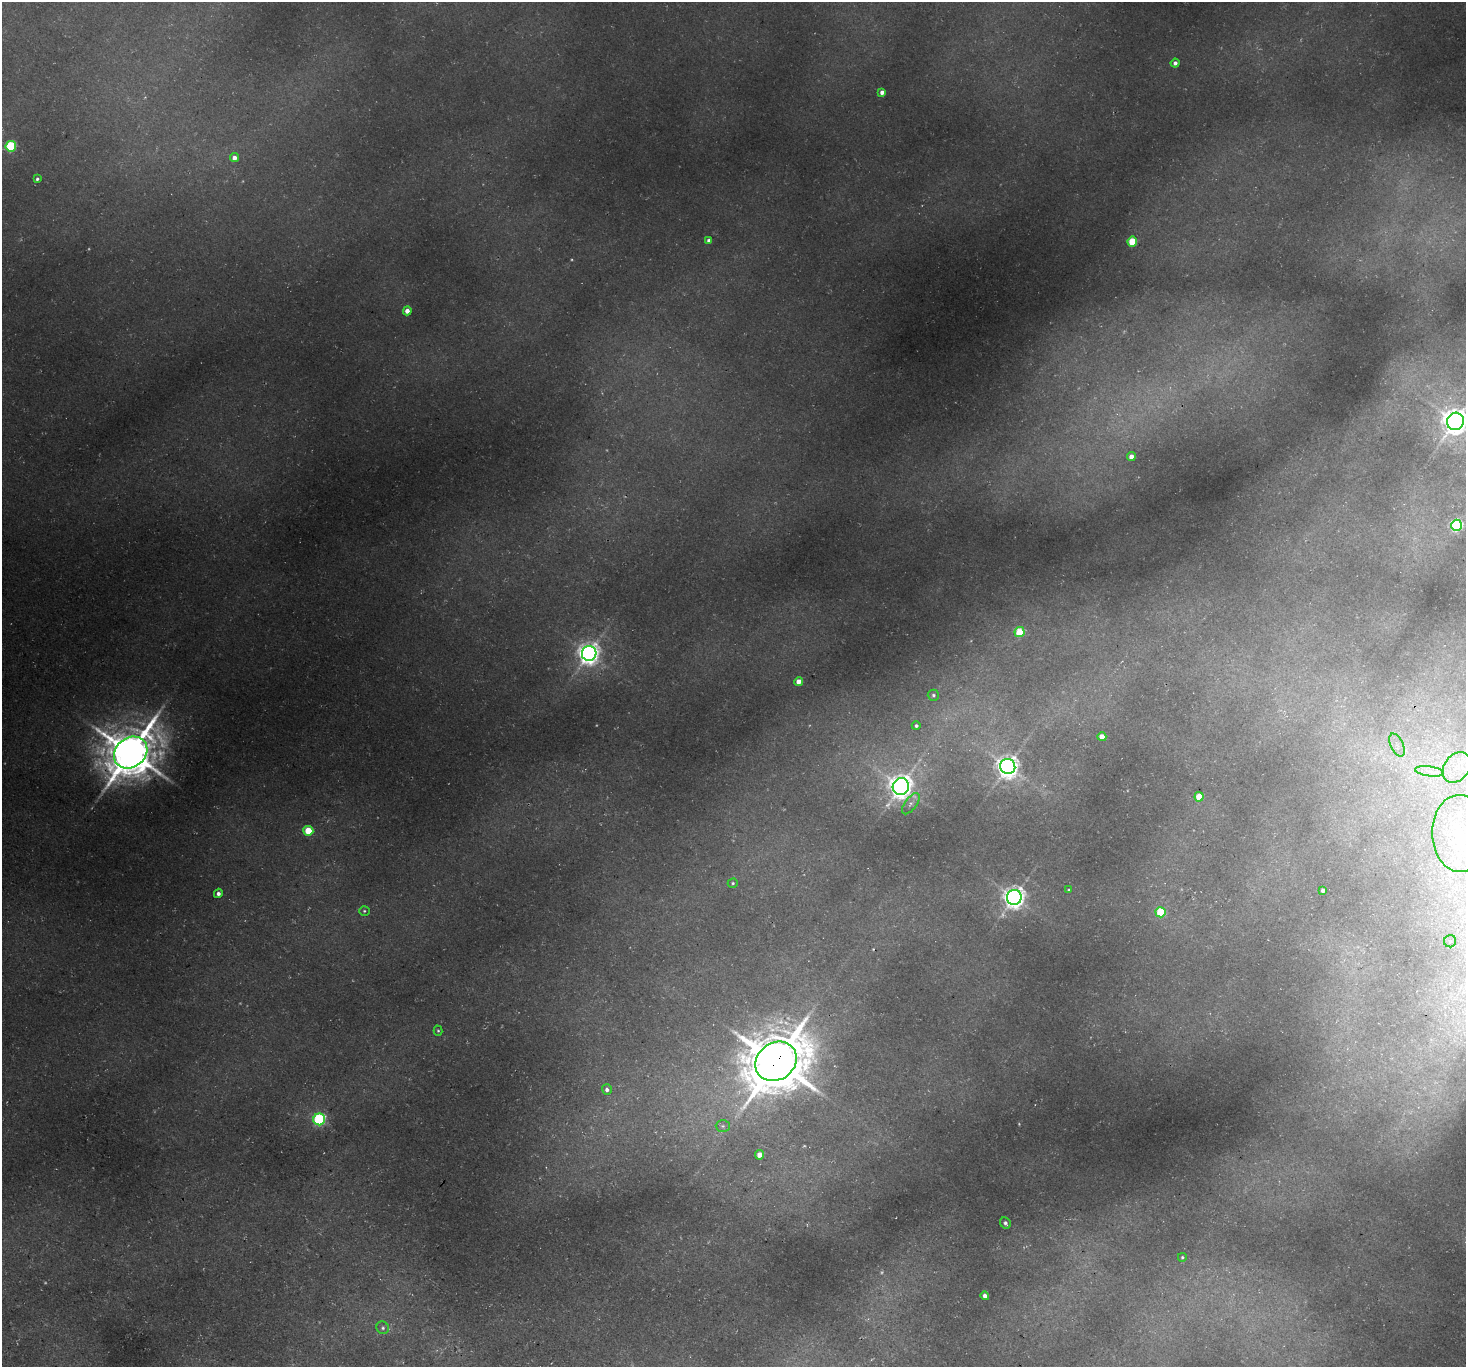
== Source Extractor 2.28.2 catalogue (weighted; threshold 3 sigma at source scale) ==
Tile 7 of 4 x 4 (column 3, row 2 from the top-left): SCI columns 2993-4456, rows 3078-4442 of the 5988 x 6014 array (HDU 1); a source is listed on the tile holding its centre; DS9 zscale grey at full resolution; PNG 1468 x 1369 px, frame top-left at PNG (2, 2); each listed source drawn as its Kron ellipse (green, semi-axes under 4 px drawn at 4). Shown black and unused: <1% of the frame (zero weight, under 3 of 4 exposures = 5% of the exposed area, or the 3 px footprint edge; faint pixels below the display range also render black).
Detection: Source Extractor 2.28.2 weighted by HDU 2 'WHT'; one run over the whole footprint, this tile lists its part. Background 0.0418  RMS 0.0071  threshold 0.0321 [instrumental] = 3 sigma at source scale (4.5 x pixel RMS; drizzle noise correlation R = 1.50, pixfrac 1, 0.05/0.05 arcsec/px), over >= 5 px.
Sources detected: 52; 6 too faint to see at this stretch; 1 cosmic-ray / hot-pixel residue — neither listed nor drawn; the other 45 listed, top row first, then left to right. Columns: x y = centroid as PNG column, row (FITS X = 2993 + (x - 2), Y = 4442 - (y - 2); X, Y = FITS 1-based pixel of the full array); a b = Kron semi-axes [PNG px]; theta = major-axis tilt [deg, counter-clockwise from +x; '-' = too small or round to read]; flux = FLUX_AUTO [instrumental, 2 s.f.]
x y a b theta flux
1175 63 4 4 - 2.8
882 92 4 4 - 4
11 146 5 5 - 55
234 158 4 4 - 4.6
37 179 4 3 - 1.5
709 240 4 4 - 2.5
1132 241 5 5 - 30
407 311 4 4 - 6.1
1455 421 9 8 - 910
1131 456 4 4 - 5.5
1456 525 5 5 - 140
1019 632 5 5 - 26
589 653 7 7 - 620
799 681 4 4 - 6.9
933 695 6 5 - 1.5
916 726 4 4 - 1.8
1102 737 4 4 - 8.9
1397 745 12 6 -65 4.9
131 753 18 14 38 3600
1008 767 8 7 - 670
1457 767 17 12 52 14
1429 771 14 5 -7 5.1
901 787 8 8 - 770
1199 797 5 4 - 14
911 804 12 6 54 2.9
308 831 5 5 - 26
1460 833 38 28 -88 49
733 883 5 4 - 1.2
1069 890 3 3 - 0.91
1323 890 4 4 - 2.8
218 893 5 4 - 2.8
1014 897 7 7 - 620
364 911 5 4 - 1.1
1161 912 5 5 - 37
1450 941 6 6 - 1.6
438 1031 5 4 - 0.96
776 1061 22 18 38 5100
607 1090 5 5 - 2.9
319 1119 6 6 - 130
723 1126 7 6 - 1.6
759 1155 5 4 - 5.7
1005 1223 6 5 - 1.9
1182 1257 4 4 - 0.87
985 1296 4 4 - 2.8
383 1328 6 6 - 1.7
Overlapping masked pixels (flux is a lower limit): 2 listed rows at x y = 131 753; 776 1061
Isophote crosses this tile's border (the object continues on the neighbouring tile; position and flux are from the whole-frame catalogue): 2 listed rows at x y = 1455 421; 1460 833